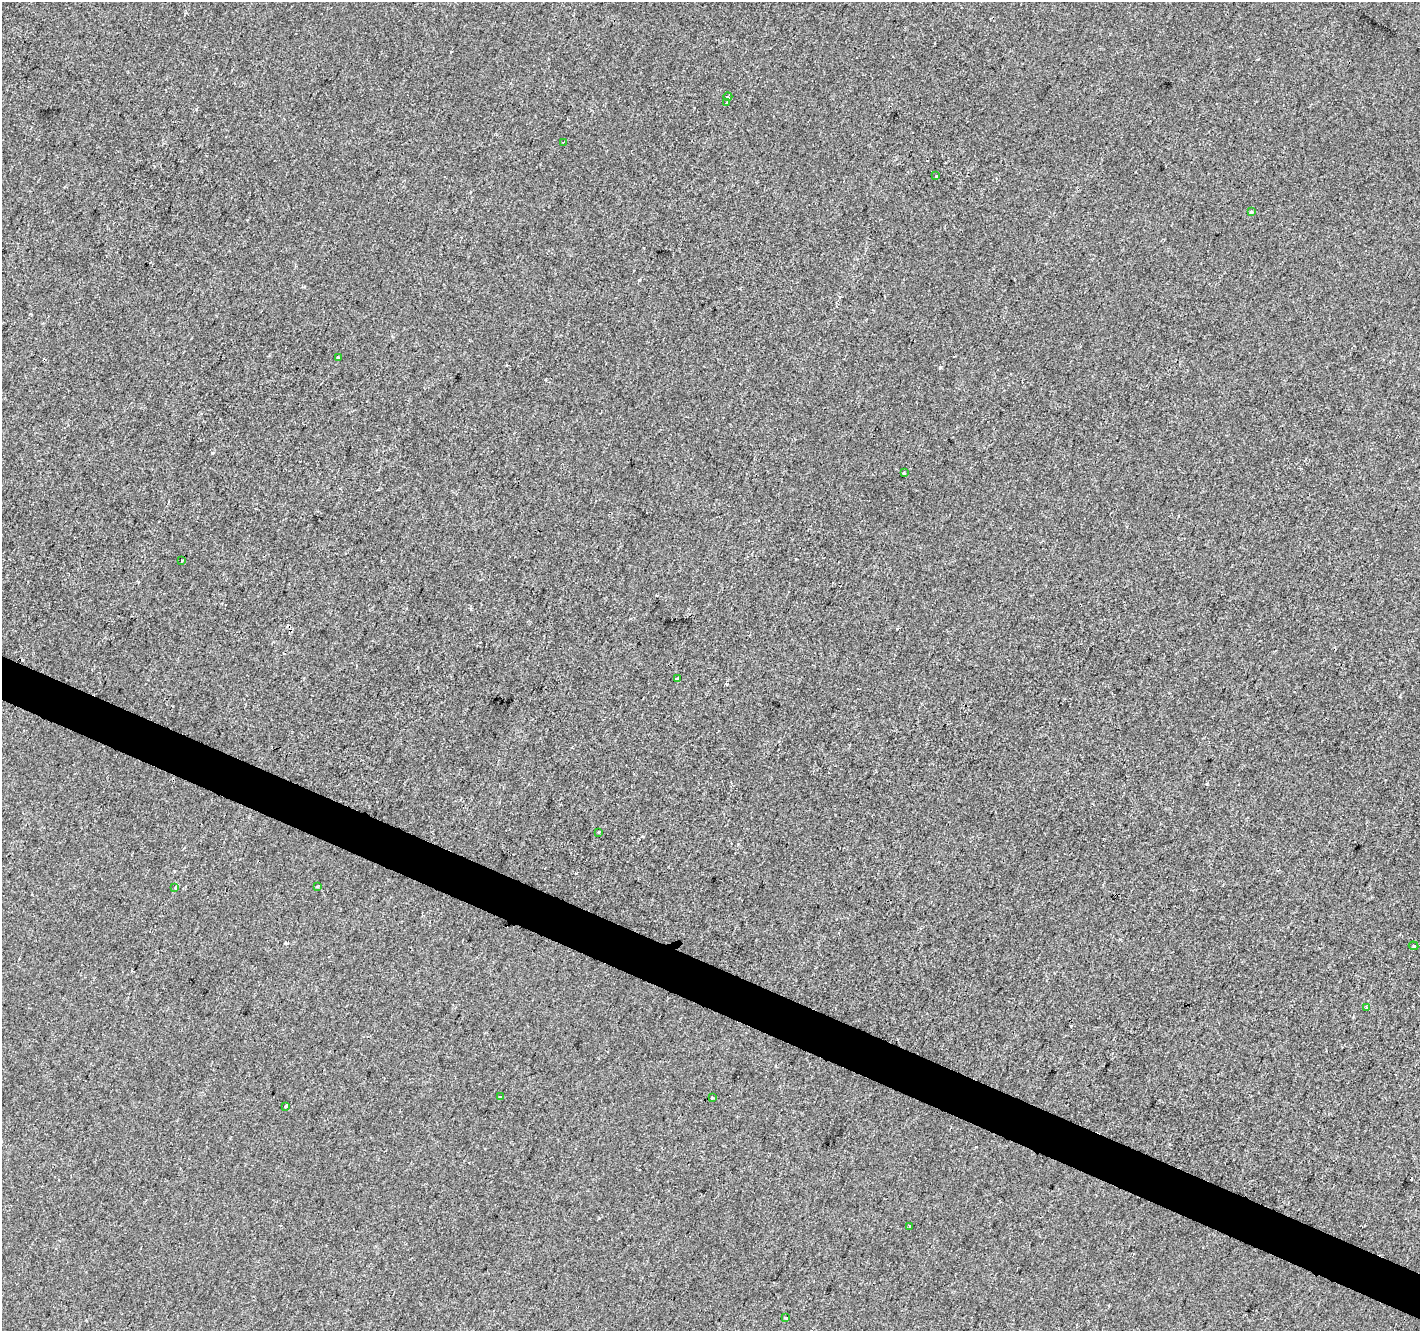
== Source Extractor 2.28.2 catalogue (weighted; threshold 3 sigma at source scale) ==
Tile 6 of 4 x 4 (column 2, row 2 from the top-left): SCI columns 1419-2836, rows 2864-4192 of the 5679 x 5792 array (HDU 1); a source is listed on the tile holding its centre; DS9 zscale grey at full resolution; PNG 1422 x 1333 px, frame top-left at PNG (2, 2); each listed source drawn as its Kron ellipse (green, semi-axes under 4 px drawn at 4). Shown black and unused: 3% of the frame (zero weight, under 2 of 3 exposures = <1% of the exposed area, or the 3 px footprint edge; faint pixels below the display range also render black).
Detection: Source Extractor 2.28.2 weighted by HDU 2 'WHT'; one run over the whole footprint, this tile lists its part. Background -6.38e-04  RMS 0.0042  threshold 0.0188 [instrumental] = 3 sigma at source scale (4.5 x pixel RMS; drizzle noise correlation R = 1.50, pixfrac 1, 0.0396/0.0396 arcsec/px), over >= 5 px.
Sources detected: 23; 4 cosmic-ray / hot-pixel residue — neither listed nor drawn; the other 19 listed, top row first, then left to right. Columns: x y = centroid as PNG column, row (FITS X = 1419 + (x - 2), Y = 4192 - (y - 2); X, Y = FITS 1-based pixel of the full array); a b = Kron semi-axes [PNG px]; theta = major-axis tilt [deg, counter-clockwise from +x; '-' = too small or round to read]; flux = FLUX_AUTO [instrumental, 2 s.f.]
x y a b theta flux
728 97 4 3 - 0.36
726 102 3 3 - 1.3
563 142 3 2 - 0.52
936 176 3 3 - 1.9
1251 212 4 3 - 0.91
338 358 3 3 - 1.2
904 473 3 3 - 1.5
182 560 3 3 - 0.56
677 679 4 3 - 1.7
599 832 3 2 - 0.33
317 887 3 3 - 0.58
175 888 4 3 - 0.43
1414 946 5 4 - 0.71
1366 1007 3 3 - 0.95
500 1097 3 3 - 0.84
712 1098 3 3 - 1.2
286 1106 4 3 - 0.73
910 1226 3 2 - 0.71
786 1318 3 3 - 1.4
Unlisted compact peaks at least as high as the median listed source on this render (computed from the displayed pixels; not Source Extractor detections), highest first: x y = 639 280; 212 453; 940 367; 196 109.